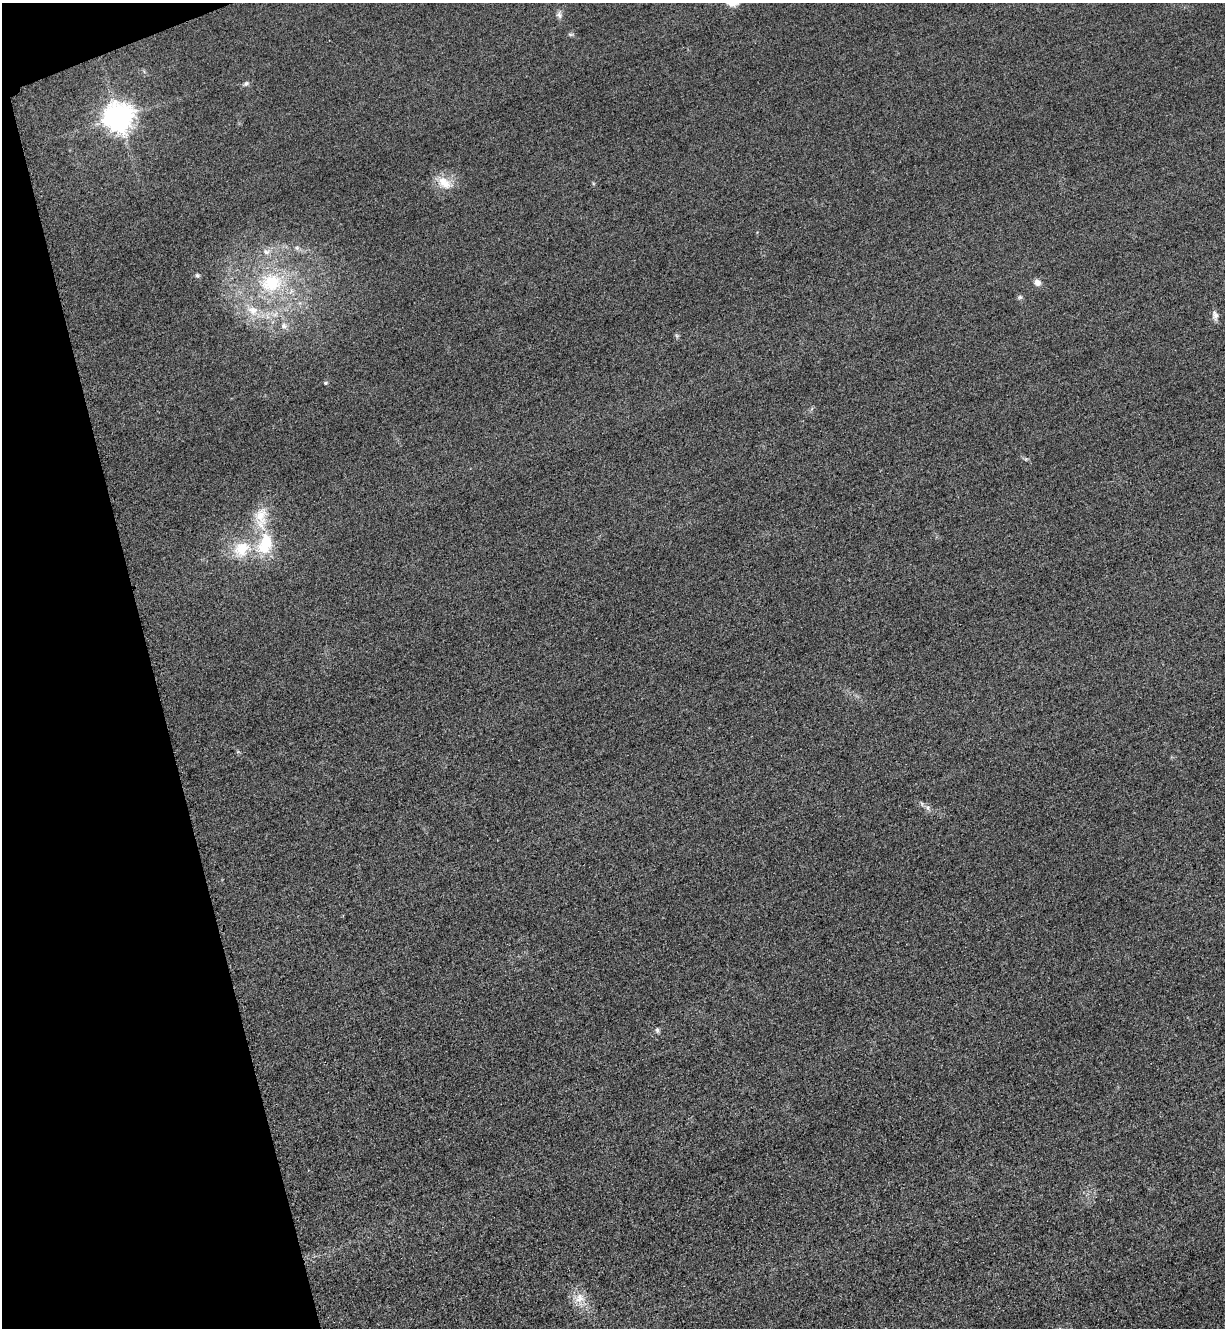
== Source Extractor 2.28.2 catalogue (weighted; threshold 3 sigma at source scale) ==
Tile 5 of 4 x 4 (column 1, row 2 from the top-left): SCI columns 293-1515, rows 2684-4009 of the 5349 x 5365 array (HDU 1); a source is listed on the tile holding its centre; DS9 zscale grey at full resolution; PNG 1227 x 1330 px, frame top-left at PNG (2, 3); no overlay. Shown black and unused: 13% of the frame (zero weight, under 3 of 4 exposures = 3% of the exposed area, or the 3 px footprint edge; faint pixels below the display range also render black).
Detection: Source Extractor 2.28.2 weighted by HDU 2 'WHT'; one run over the whole footprint, this tile lists its part. Background 0.0587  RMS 0.017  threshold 0.0753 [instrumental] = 3 sigma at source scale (4.5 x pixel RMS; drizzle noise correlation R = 1.50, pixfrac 1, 0.05/0.05 arcsec/px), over >= 5 px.
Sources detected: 21; all 21 listed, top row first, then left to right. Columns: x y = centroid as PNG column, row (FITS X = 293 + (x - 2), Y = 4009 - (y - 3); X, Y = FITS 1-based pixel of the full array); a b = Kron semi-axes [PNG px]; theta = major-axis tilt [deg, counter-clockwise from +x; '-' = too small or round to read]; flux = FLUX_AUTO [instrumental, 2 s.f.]
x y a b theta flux
559 15 10 7 -59 5.7
570 34 8 4 0 2.6
246 83 8 5 37 3.9
118 117 9 9 - 2400
444 183 23 14 -32 27
266 252 9 7 -10 7.3
197 275 6 5 - 3
1037 282 7 6 - 9.9
271 283 28 23 11 95
1020 297 6 6 - 3.2
253 310 15 13 -23 25
1215 315 15 7 -79 7.9
284 326 9 8 - 7.9
677 336 7 4 -71 2.5
325 383 6 4 -20 2.3
261 516 28 19 87 43
265 544 32 20 71 76
242 549 25 21 38 56
928 807 8 7 - 5.3
657 1030 8 5 -89 3.4
579 1298 15 13 43 20